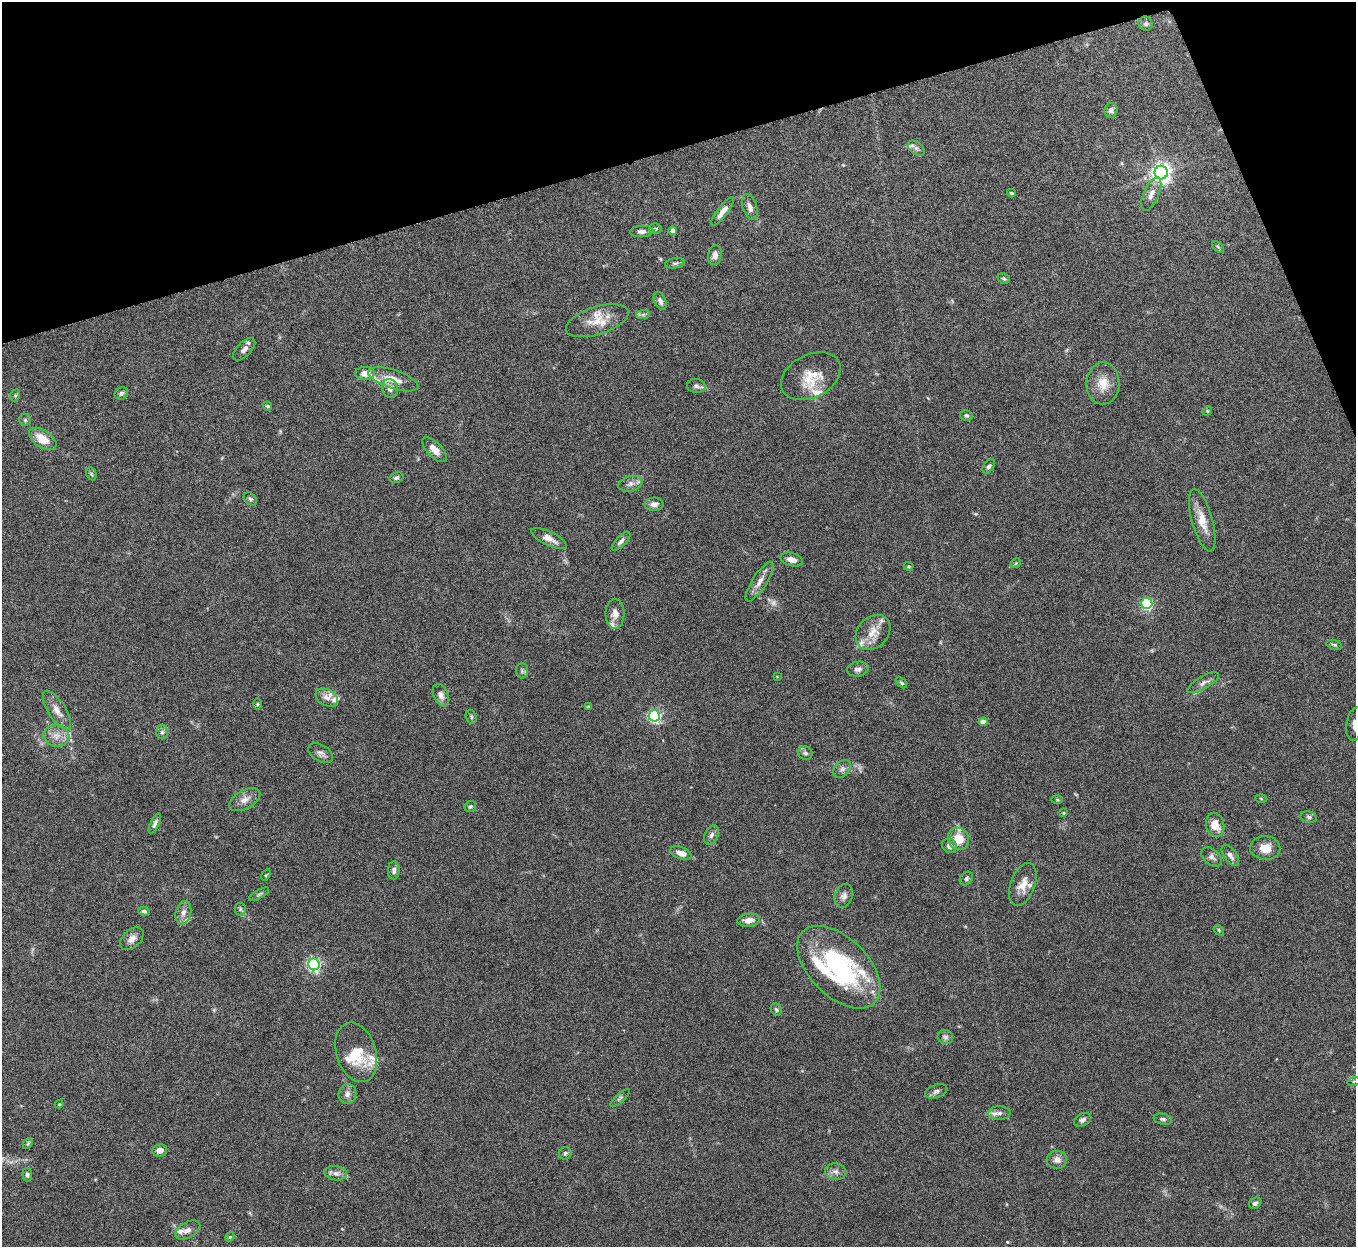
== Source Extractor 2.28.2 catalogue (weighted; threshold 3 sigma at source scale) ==
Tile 3 of 4 x 4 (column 3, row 1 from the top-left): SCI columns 2710-4063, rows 3886-5130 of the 5422 x 5406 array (HDU 1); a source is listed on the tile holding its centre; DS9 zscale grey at full resolution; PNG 1358 x 1249 px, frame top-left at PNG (2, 2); each listed source drawn as its Kron ellipse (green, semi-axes under 4 px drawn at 4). Shown black and unused: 14% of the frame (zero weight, under 5 of 10 exposures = <1% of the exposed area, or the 3 px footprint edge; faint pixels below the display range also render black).
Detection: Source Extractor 2.28.2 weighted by HDU 2 'WHT'; one run over the whole footprint, this tile lists its part. Background 0.145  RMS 0.0057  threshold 0.0234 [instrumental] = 3 sigma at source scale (4.09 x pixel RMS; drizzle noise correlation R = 1.36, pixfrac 0.8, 0.05/0.05 arcsec/px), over >= 5 px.
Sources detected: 139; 1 too faint to see at this stretch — neither listed nor drawn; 19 inside a brighter listed object's ellipse — not listed separately; the other 119 listed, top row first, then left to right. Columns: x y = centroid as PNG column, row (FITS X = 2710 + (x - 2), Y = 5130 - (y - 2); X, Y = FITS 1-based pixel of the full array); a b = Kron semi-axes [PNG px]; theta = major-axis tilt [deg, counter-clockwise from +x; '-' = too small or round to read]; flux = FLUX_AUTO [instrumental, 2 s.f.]
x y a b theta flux
1146 24 7 6 - 1.2
1111 110 7 6 - 1.8
916 148 9 6 -38 1.6
1161 173 7 6 - 290
1011 193 4 3 - 0.7
1151 194 18 7 67 4
750 207 13 7 -72 2.9
723 211 17 5 52 4.4
655 229 6 5 - 1.2
642 231 12 6 3 2.6
673 231 4 4 - 3.4
1218 247 7 4 -45 0.75
715 255 10 7 80 2.5
675 263 10 5 10 1.2
1004 279 6 5 - 0.87
660 301 9 6 -67 1.7
643 314 7 4 1 1.1
597 321 32 14 18 11
244 349 14 7 45 2.8
365 373 10 6 1 3.9
811 376 32 21 27 13
393 379 26 9 -18 8
1103 383 21 16 89 8.2
696 386 9 7 -13 1.6
390 388 9 8 - 2.9
121 393 7 6 - 1.4
15 395 6 5 - 0.76
267 406 5 3 - 0.71
1207 411 5 4 - 0.5
966 416 6 5 - 1.2
25 420 6 5 - 0.86
43 439 15 8 -34 8.3
434 450 16 7 -45 4.3
989 466 8 5 55 1.4
91 474 7 5 -62 0.93
397 478 7 5 15 1.3
630 484 12 7 17 2.6
250 499 7 5 -44 1.1
654 504 9 6 1 2.8
1202 520 32 10 -74 8.4
549 539 19 7 -25 4.2
621 541 12 5 45 1.8
792 560 11 6 -15 3.7
1016 563 5 4 - 0.56
909 566 5 3 - 0.69
760 582 23 7 57 4.5
1147 603 5 5 - 68
615 614 15 9 89 4
873 632 19 15 46 7.7
1334 645 8 4 -17 0.85
858 669 11 7 8 2
522 671 7 6 - 1.2
777 677 4 3 - 0.35
901 683 6 4 -44 0.81
1203 683 18 6 30 2.6
441 695 12 7 -68 2.6
327 698 12 8 -27 3.1
257 704 5 3 - 0.56
588 707 4 4 - 0.73
57 710 22 8 -58 5.4
654 716 6 5 - 86
471 717 7 5 -70 0.93
983 722 4 4 - 4.8
1355 724 17 8 82 3.7
162 732 7 6 - 1.4
56 736 13 10 -10 4.8
321 753 13 8 -31 2.3
805 753 7 6 - 1.3
842 769 10 7 44 2
1261 798 6 4 -3 0.63
245 800 17 9 29 4
1057 800 5 3 - 0.55
470 807 6 5 - 0.97
1063 813 3 3 - 0.5
1309 817 8 5 -11 1.2
155 823 11 4 65 1.5
1215 825 12 9 -77 6.7
711 835 10 6 63 1.9
958 839 11 10 - 7.9
949 846 8 7 - 2.3
1265 848 15 12 -2 6.2
681 853 11 6 -21 4.4
1230 855 12 6 -54 2.4
1212 857 12 7 -40 2.1
394 870 9 6 87 2
266 875 6 3 53 0.44
966 879 7 6 - 1.2
1023 884 22 12 70 6
259 894 11 3 30 1
844 896 12 8 69 2.7
240 909 6 6 - 1
144 911 6 4 -17 1.1
183 913 12 7 77 2.9
749 920 11 6 7 3.9
1219 930 6 4 -50 0.67
132 939 13 9 41 3.4
314 964 6 6 - 100
839 967 51 29 -45 74
776 1009 6 5 - 1
945 1037 8 7 - 1.5
356 1052 30 19 -73 17
1354 1081 6 4 17 0.72
936 1091 11 6 19 1.8
347 1094 10 9 - 2.7
620 1098 12 4 42 1.2
59 1104 4 4 - 0.53
999 1113 11 6 0 2.3
1163 1119 9 5 -12 1.2
1083 1120 9 6 27 1.6
28 1143 6 4 46 0.69
160 1150 7 6 - 2.9
565 1153 6 6 - 0.96
1057 1160 10 9 - 3.3
836 1172 11 8 -12 2.5
336 1173 11 7 -7 2.5
27 1175 7 5 -84 1.2
1255 1203 6 5 - 1.5
188 1230 13 8 29 2.8
230 1237 5 4 - 0.59
Isophote crosses this tile's border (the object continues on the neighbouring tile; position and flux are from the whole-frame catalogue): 1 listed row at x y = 1355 724